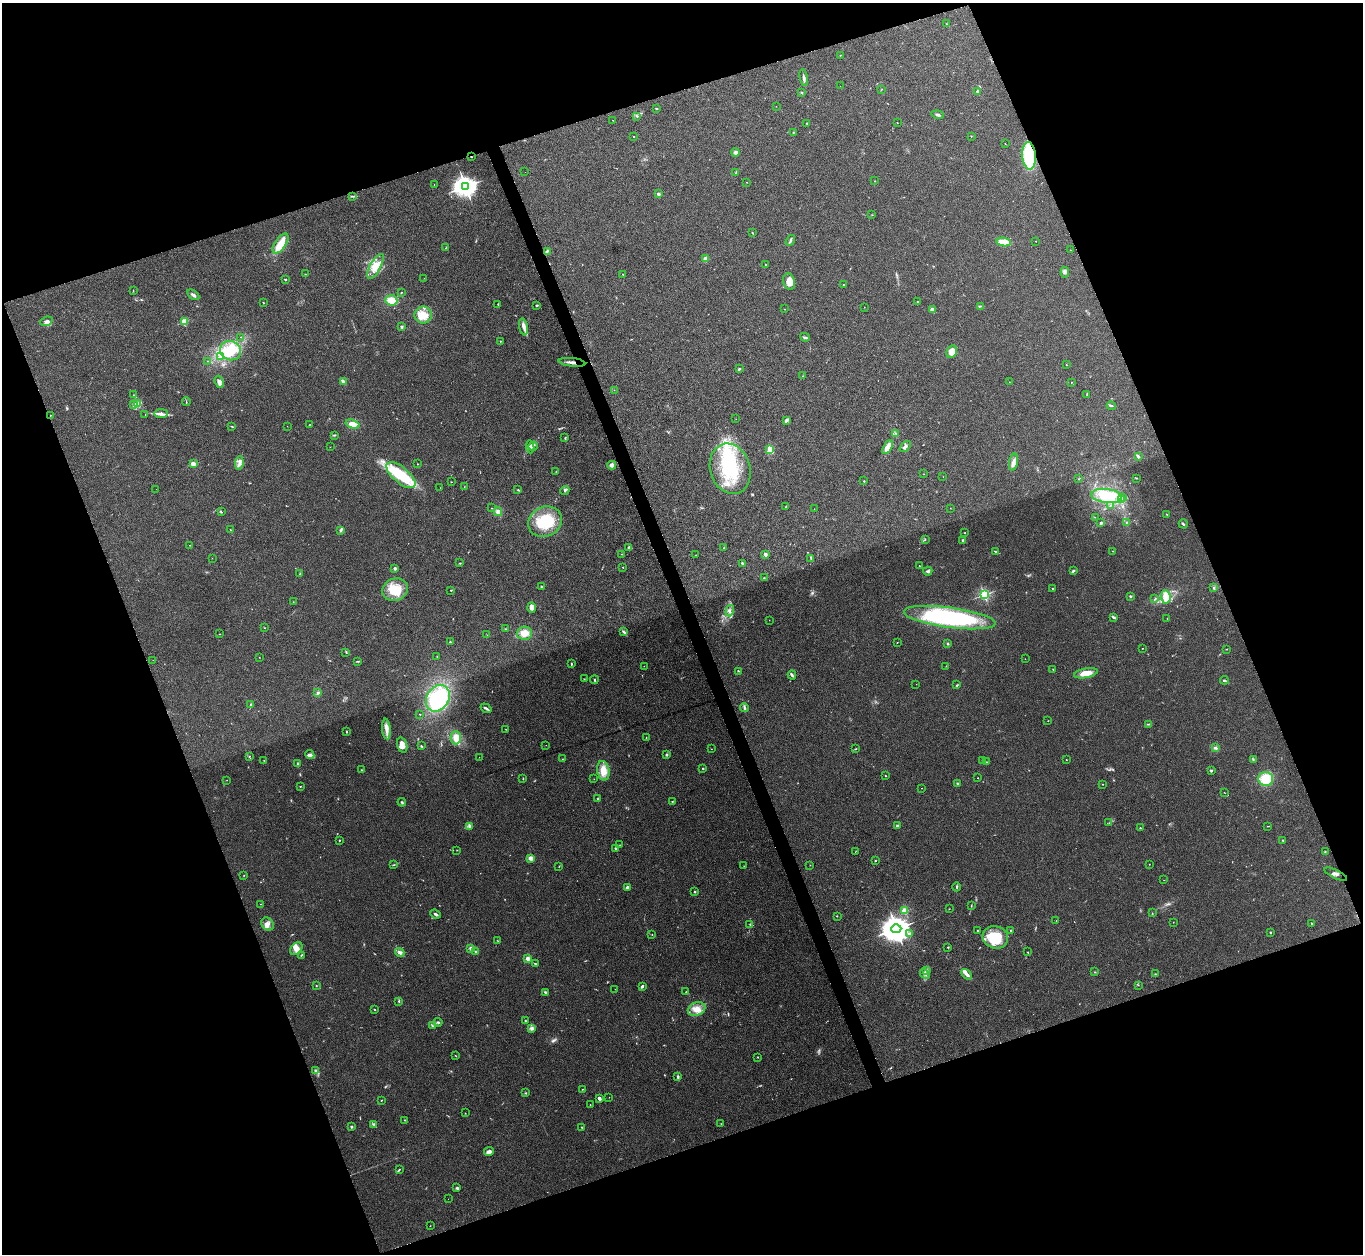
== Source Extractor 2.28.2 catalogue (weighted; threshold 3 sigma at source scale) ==
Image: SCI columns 2-5443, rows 149-5153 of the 5443 x 5430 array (HDU 1 of 3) = the unmasked area's bounding box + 8 px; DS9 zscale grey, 4 x 4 block average (1 PNG px = mean of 4 x 4 image px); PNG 1365 x 1256 px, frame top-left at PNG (2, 3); each listed source drawn as its Kron ellipse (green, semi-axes under 4 px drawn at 4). Shown black and unused: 40% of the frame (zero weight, under 3 of 4 exposures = <1% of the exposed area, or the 3 px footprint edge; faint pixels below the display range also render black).
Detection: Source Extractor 2.28.2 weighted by HDU 2 'WHT'. Background 0.0468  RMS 0.005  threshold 0.0226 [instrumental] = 3 sigma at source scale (4.5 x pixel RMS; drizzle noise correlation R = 1.50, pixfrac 1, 0.05/0.05 arcsec/px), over >= 5 px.
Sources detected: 410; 8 too faint to see at this stretch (4 x 4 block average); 6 inside a brighter object's white glare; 1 cosmic-ray / hot-pixel residue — neither listed nor drawn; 9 coinciding with a brighter row at this scale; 35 inside a brighter listed object's ellipse — not listed separately; the other 351 listed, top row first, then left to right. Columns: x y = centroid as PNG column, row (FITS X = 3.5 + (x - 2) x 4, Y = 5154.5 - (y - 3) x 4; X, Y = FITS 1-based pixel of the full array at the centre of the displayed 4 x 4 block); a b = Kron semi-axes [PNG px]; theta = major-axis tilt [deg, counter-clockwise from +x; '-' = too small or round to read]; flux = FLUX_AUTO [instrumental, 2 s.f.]
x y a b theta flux
946 24 2 2 - 1.4
840 55 2 2 - 1.3
804 77 8 2 -80 7.3
840 86 2 2 - 0.46
882 89 2 2 - 0.81
801 92 3 2 - 1.8
978 92 2 2 - 47
776 106 2 2 - 0.46
656 109 3 2 - 1.6
938 115 6 2 -16 5.4
637 116 2 2 - 2.6
613 120 2 2 - 0.8
897 123 2 2 - 1.2
807 124 2 2 - 2.9
794 132 2 2 - 1.4
634 136 2 2 - 4.4
971 136 2 2 - 1.1
1005 144 2 2 - 0.74
735 152 4 3 - 8.6
1029 156 14 6 -86 180
471 157 2 2 - 1.2
525 172 2 2 - 0.34
736 173 3 2 - 2.7
875 181 2 2 - 0.76
747 182 2 2 - 0.73
434 184 2 2 - 0.54
465 186 4 3 - 2900
658 194 2 2 - 30
352 196 2 2 - 2.1
872 215 2 2 - 0.64
752 233 3 2 - 1.8
790 240 6 2 56 5
1036 241 2 2 - 0.92
1004 242 7 4 -6 39
281 243 11 5 55 50
446 248 3 2 - 2.1
1071 250 2 2 - 1.2
547 251 4 2 - 3.1
705 259 3 2 - 17
766 265 2 2 - 2.2
375 266 14 5 61 33
1065 272 5 4 - 6.8
305 274 2 2 - 0.68
623 274 2 2 - 1.3
424 278 2 2 - 0.53
285 279 3 2 - 2.2
789 282 8 6 -73 26
844 285 2 2 - 3.8
133 290 3 2 - 1.2
401 292 2 2 - 2
193 295 7 2 -34 7.4
391 300 6 5 - 34
918 302 2 2 - 8.1
263 303 2 2 - 1.2
498 304 3 2 - 1.9
537 305 3 2 - 2.9
981 306 3 2 - 2
864 307 2 2 - 0.65
785 309 2 2 - 0.73
932 310 3 3 - 14
423 315 8 8 - 37
46 321 6 4 22 9.9
184 322 2 2 - 160
402 327 2 2 - 23
523 327 8 4 -78 17
241 337 2 2 - 1.2
805 337 5 2 - 4.4
500 341 2 2 - 1.3
231 351 11 9 -27 54
952 352 6 5 - 30
220 357 3 2 - 3.7
207 361 2 2 - 0.54
572 362 13 2 -6 13
1066 365 2 2 - 0.89
739 369 4 2 - 4
803 376 2 2 - 1.1
219 382 6 3 -71 11
343 382 4 3 - 6.4
1009 382 2 2 - 0.72
1071 382 2 2 - 1.8
614 390 2 2 - 0.44
133 395 2 2 - 0.88
1087 395 4 2 - 2.9
186 401 4 2 - 2.2
137 404 3 3 - 11
133 405 3 3 - 5.3
1111 406 4 2 - 3.7
161 413 7 2 1 8.6
50 415 2 2 - 1
145 415 2 2 - 0.66
736 419 2 2 - 0.41
786 420 4 3 - 6.6
353 424 7 4 -17 20
310 425 3 2 - 1.4
232 426 3 2 - 2.6
287 426 2 2 - 0.41
896 433 3 2 - 1.9
334 435 2 2 - 1.9
565 438 2 2 - 2.1
533 446 5 2 - 6.1
905 446 6 3 44 7.5
330 447 2 2 - 0.52
530 447 7 2 -84 6.8
887 447 7 3 59 28
770 450 4 3 - 36
1138 457 2 2 - 2.7
1014 462 8 4 79 15
239 463 7 2 83 8.6
193 464 2 2 - 92
417 464 2 2 - 3.5
612 465 4 4 - 14
730 469 26 20 -73 170
556 471 2 2 - 1
924 474 2 2 - 0.67
401 475 17 8 -40 120
943 477 2 2 - 0.49
1137 478 2 2 - 0.81
1078 479 2 2 - 1.3
864 481 2 2 - 1.5
451 482 2 2 - 1.3
464 487 2 2 - 1.1
440 488 2 2 - 0.45
156 489 2 2 - 0.36
518 490 2 2 - 2.8
565 490 5 3 - 5.2
1107 496 15 7 -7 92
1123 498 2 2 - 1.7
1121 500 3 2 - 2.9
1111 505 3 2 - 2.2
786 507 4 2 - 2.6
491 508 2 2 - 0.75
950 508 2 2 - 0.63
814 509 2 2 - 0.79
221 512 2 2 - 1.6
498 512 4 3 - 11
1167 514 2 2 - 0.93
1095 517 2 2 - 0.79
545 522 17 14 29 130
1127 522 2 2 - 1.4
1100 523 3 2 - 2.6
1183 524 4 2 - 4.2
230 530 2 2 - 1.3
341 530 3 2 - 4.6
965 533 2 2 - 1.8
925 539 2 2 - 1.3
963 540 2 2 - 12
190 545 2 2 - 1.8
629 547 3 2 - 4
724 548 3 2 - 2.6
995 551 3 2 - 2.5
1113 551 4 2 - 1.7
622 554 2 2 - 0.91
765 554 2 2 - 39
696 555 2 2 - 0.76
212 558 2 2 - 0.56
811 558 4 2 - 3.3
460 563 2 2 - 1.7
742 563 3 2 - 3.1
919 566 2 2 - 2.5
623 567 2 2 - 0.91
395 568 2 2 - 30
928 571 5 2 - 3.6
1073 571 3 2 - 6.9
300 573 2 2 - 1.1
764 578 2 2 - 1
542 587 3 2 - 3.4
1053 588 2 2 - 3.2
1214 588 3 2 - 3.3
395 590 13 11 26 67
451 590 2 2 - 1.7
984 595 2 2 - 490
1130 596 2 2 - 3
1166 597 6 5 - 32
1155 599 3 2 - 2.7
293 602 2 2 - 1.1
532 607 5 4 - 12
730 611 6 2 72 5.8
1113 617 3 3 - 4.3
950 618 46 10 -7 390
1167 618 2 2 - 1.2
769 620 2 2 - 0.53
265 628 2 2 - 0.96
506 629 3 2 - 1.7
623 632 3 2 - 3.5
524 633 7 6 - 27
219 634 2 2 - 1.1
487 635 2 2 - 0.95
450 642 2 2 - 2.6
897 642 2 2 - 0.92
947 644 2 2 - 3.3
1142 648 2 2 - 0.9
1227 649 2 2 - 1.3
346 652 3 2 - 1.1
259 657 2 2 - 0.73
437 657 2 2 - 0.68
1025 659 2 2 - 0.48
153 660 2 2 - 0.45
358 661 3 2 - 2.2
571 664 3 2 - 2.2
644 666 2 2 - 0.68
946 666 2 2 - 0.77
1053 670 4 2 - 1.2
739 671 2 2 - 1.5
1086 673 12 4 11 34
792 675 4 2 - 5.4
584 679 2 2 - 1.1
594 680 4 2 - 4.1
1224 680 4 2 - 4.7
916 684 2 2 - 0.95
957 685 2 2 - 2.3
318 693 4 2 - 5
438 698 14 11 57 230
250 705 4 2 - 1.7
486 708 6 2 -34 6.1
744 708 4 3 - 4.9
420 714 2 2 - 1.6
1048 721 2 2 - 1.1
1148 724 3 2 - 2.3
386 729 10 3 -84 16
506 729 2 2 - 1.2
347 732 2 2 - 1.9
646 737 2 2 - 0.81
456 738 6 5 - 28
402 745 8 5 -72 20
546 745 2 2 - 0.59
421 746 3 2 - 2.1
1215 748 4 3 - 5
711 749 2 2 - 0.9
855 749 2 2 - 1.6
310 755 5 4 - 8.7
667 755 3 2 - 3.6
249 756 2 2 - 1.6
479 757 2 2 - 0.5
562 759 2 2 - 0.89
1253 759 2 2 - 1.8
264 760 2 2 - 1.2
1066 760 2 2 - 0.98
982 761 3 2 - 1.8
986 762 2 2 - 1.1
298 764 2 2 - 1.3
703 769 2 2 - 2.5
361 770 2 2 - 1.1
1212 770 3 2 - 2.2
603 771 10 6 -80 37
885 776 2 2 - 1.4
978 778 2 2 - 1.4
523 779 2 2 - 1.5
594 779 2 2 - 0.46
1266 779 7 7 - 60
227 780 2 2 - 0.59
957 784 3 2 - 2.9
1102 784 2 2 - 2
300 787 2 2 - 1.4
922 788 2 2 - 1.1
1224 793 2 2 - 0.91
598 799 2 2 - 19
672 801 2 2 - 2.6
402 802 4 2 - 3.6
1109 823 2 2 - 0.79
470 826 3 2 - 14
897 826 2 2 - 30
1268 826 2 2 - 0.84
1140 828 2 2 - 6.3
339 840 2 2 - 2
1283 840 2 2 - 1.5
620 845 2 2 - 0.96
616 848 2 2 - 13
457 850 2 2 - 0.82
1325 851 2 2 - 1.1
855 852 2 2 - 1.1
531 858 2 2 - 34
875 861 2 2 - 1.7
1149 864 2 2 - 1.2
394 865 2 2 - 1.6
810 865 2 2 - 2.3
559 866 2 2 - 0.95
744 866 2 2 - 1
1336 874 12 3 -25 8.4
244 875 2 2 - 1
1164 880 2 2 - 0.55
627 887 3 2 - 5.9
957 887 4 2 - 2.8
695 892 2 2 - 2.1
260 904 2 2 - 1.4
971 906 2 2 - 1.4
949 909 2 2 - 0.93
905 911 2 2 - 170
1152 913 2 2 - 1.2
435 914 5 2 - 5.6
837 916 2 2 - 1.5
1056 920 2 2 - 0.57
1173 922 2 2 - 0.74
1312 923 2 2 - 2.7
267 924 7 5 -52 15
750 924 3 2 - 2
896 929 5 4 - 5300
977 930 2 2 - 5.2
1011 931 3 2 - 4.6
1270 933 3 2 - 2.3
652 934 2 2 - 1.1
909 934 3 2 - 4.4
995 937 13 11 -17 100
498 941 2 2 - 1.3
948 947 2 2 - 1.7
471 948 3 3 - 7.6
296 949 7 5 50 25
400 952 5 4 - 8
476 952 3 2 - 4.1
1028 952 2 2 - 1.2
301 955 3 2 - 2.2
528 958 2 2 - 61
535 963 3 2 - 2.6
926 970 3 2 - 3.6
1095 972 2 2 - 1.3
925 974 5 2 - 5.4
967 974 6 3 -47 13
1156 974 3 2 - 2.7
1138 985 3 2 - 1.5
316 986 2 2 - 1.4
642 986 4 3 - 4.9
615 989 2 2 - 0.88
546 992 4 2 - 4.7
686 992 2 2 - 1.5
399 1001 3 2 - 2.6
374 1009 2 2 - 1.7
697 1009 9 6 22 27
525 1021 2 2 - 2.1
438 1022 4 2 - 3.9
432 1025 3 2 - 2.7
532 1028 3 2 - 4.4
455 1056 2 2 - 1.1
758 1057 2 2 - 1.1
316 1071 3 3 - 4.3
678 1077 4 2 - 4.8
583 1089 2 2 - 1
525 1093 2 2 - 1.8
609 1097 2 2 - 0.9
599 1098 3 3 - 7.2
381 1100 2 2 - 1.6
590 1105 2 2 - 1.1
465 1113 2 2 - 0.7
405 1120 2 2 - 1.2
373 1124 3 2 - 4
721 1124 2 2 - 1.2
352 1127 2 2 - 18
582 1127 2 2 - 1.1
489 1152 5 3 - 13
399 1169 3 2 - 2.4
457 1188 2 2 - 2.8
448 1199 2 2 - 0.41
430 1226 2 2 - 0.73
Overlapping masked pixels (flux is a lower limit): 3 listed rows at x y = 1029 156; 471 157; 572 362
Diffuse or blended objects may show on this block-average render without a row.